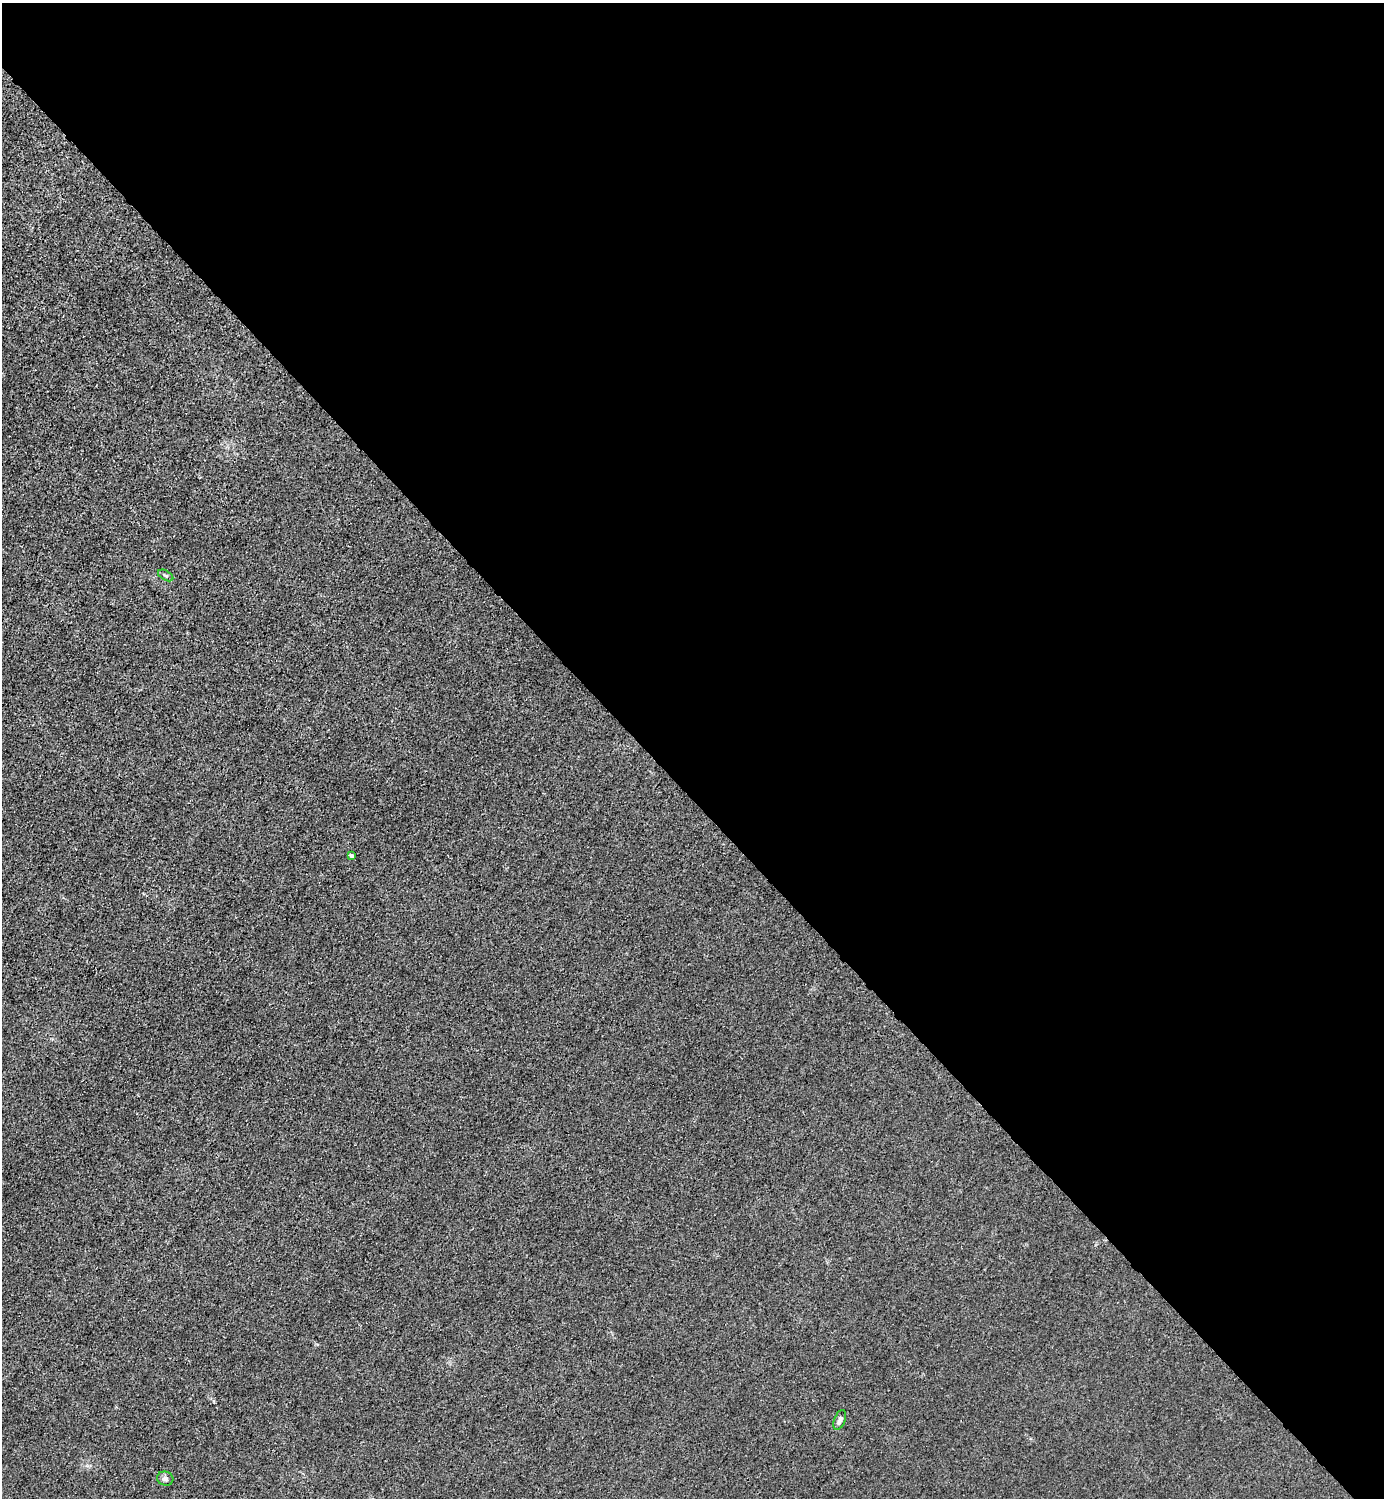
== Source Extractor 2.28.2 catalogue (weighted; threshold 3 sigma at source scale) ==
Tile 8 of 4 x 4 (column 4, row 2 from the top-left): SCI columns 4446-5827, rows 2993-4488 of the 5985 x 5985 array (HDU 1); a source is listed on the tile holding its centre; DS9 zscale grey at full resolution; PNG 1386 x 1500 px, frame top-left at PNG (2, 3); each listed source drawn as its Kron ellipse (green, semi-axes under 4 px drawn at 4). Shown black and unused: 53% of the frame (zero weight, under 3 of 4 exposures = <1% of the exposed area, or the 3 px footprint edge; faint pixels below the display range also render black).
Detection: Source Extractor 2.28.2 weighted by HDU 2 'WHT'; one run over the whole footprint, this tile lists its part. Background 0.0211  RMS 0.0061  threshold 0.0276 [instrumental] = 3 sigma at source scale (4.5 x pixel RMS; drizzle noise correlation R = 1.50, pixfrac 1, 0.05/0.05 arcsec/px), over >= 5 px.
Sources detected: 4; all 4 listed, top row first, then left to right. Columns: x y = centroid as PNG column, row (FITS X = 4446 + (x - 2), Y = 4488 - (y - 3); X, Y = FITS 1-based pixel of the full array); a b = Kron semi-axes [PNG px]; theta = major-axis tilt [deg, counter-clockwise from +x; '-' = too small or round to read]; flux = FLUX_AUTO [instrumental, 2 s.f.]
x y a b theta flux
166 575 8 4 -30 1.4
352 856 4 3 - 1.7
840 1420 10 5 69 2.3
165 1479 8 7 - 2.1